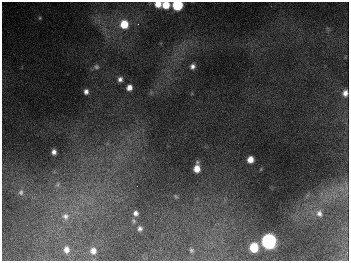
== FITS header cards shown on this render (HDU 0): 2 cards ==
NAXIS1  =                  347
NAXIS2  =                  259

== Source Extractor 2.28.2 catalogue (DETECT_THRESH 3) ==
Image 347 x 259 px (HDU 0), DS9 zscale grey, 1 PNG px = 1 image px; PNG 351 x 263 px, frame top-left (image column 1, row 259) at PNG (2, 2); no overlay
Background 672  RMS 51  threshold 153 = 3 sigma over >= 5 px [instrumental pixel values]
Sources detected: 29; all 29 listed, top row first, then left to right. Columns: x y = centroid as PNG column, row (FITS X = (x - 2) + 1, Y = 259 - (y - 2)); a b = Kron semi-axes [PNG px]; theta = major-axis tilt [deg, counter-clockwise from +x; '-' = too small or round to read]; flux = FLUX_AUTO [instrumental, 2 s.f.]
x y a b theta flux
158 4 6 6 - 3.9e+04
166 5 6 6 - 6.2e+04
177 5 7 6 - 2.5e+05
40 18 5 5 - 4.1e+03
124 24 9 8 - 8.6e+04
138 24 4 4 - 4.5e+03
192 66 6 6 - 1.3e+04
96 67 8 7 - 9.1e+03
120 79 6 6 - 1.3e+04
129 87 6 5 - 2.1e+04
86 92 5 4 - 1.2e+04
345 93 7 6 - 1.8e+04
54 152 5 4 - 1.6e+04
250 159 6 5 - 3.5e+04
197 168 8 5 88 4.2e+04
58 184 9 7 47 1.4e+04
341 189 12 6 -49 2.1e+04
21 192 9 7 88 1.4e+04
176 196 6 4 -45 4.2e+03
135 213 7 7 - 1.4e+04
319 213 10 8 -65 2.0e+04
65 216 11 11 - 3.0e+04
134 221 7 5 -74 5.7e+03
140 228 6 5 - 9.8e+03
269 241 8 7 - 1.1e+06
254 247 7 6 - 1.2e+05
66 249 7 6 - 1.9e+04
191 250 4 3 - 4.6e+03
93 251 7 6 - 2.0e+04
At the frame edge (FLAGS 8, measured only in part): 4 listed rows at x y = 158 4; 166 5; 177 5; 345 93